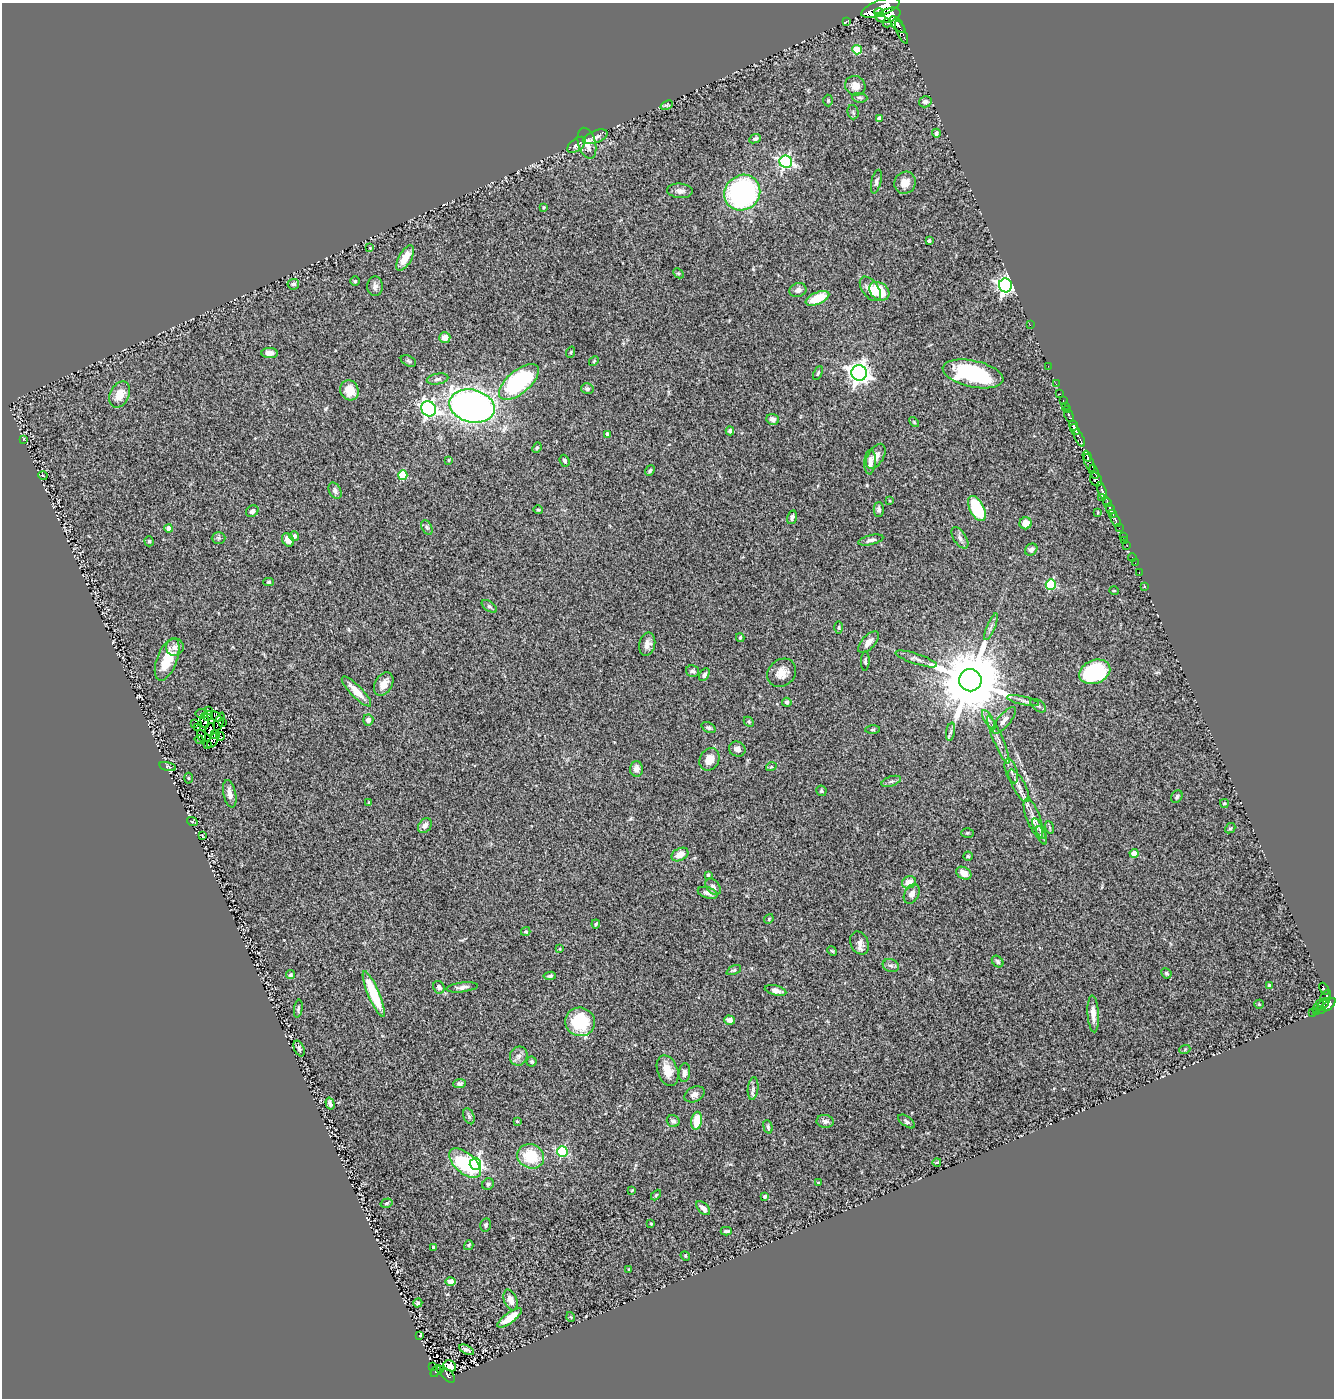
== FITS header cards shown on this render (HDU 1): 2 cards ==
NAXIS1  =                 1332
NAXIS2  =                 1396

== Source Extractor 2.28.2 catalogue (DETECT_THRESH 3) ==
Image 1332 x 1396 px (HDU 1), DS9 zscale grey, 1 PNG px = 1 image px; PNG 1336 x 1400 px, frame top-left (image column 1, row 1396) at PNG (2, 3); each listed source drawn as its Kron ellipse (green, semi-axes under 4 px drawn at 4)
Background 0.814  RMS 0.067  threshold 0.201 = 3 sigma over >= 5 px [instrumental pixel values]
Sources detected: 276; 5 with non-positive FLUX_AUTO (blend fragments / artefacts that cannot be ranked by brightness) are neither listed nor drawn; the other 271 listed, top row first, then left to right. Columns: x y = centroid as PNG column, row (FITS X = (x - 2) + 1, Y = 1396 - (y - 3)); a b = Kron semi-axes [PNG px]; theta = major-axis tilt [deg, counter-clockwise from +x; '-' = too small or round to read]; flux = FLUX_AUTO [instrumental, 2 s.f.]
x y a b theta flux
880 8 20 7 20 5700
879 13 5 3 - 730
888 15 12 6 18 3600
881 17 5 3 - 1300
846 21 3 2 - 11
887 23 4 3 - 140
897 24 10 5 -52 1000
901 32 12 3 -65 940
857 50 5 4 - 150
855 86 10 9 - 39
860 98 8 5 -6 9
828 101 6 5 - 5.7
925 102 6 5 - 15
667 105 6 4 24 5.6
853 112 7 5 -76 8
879 118 4 3 - 12
936 133 4 4 - 11
595 137 13 6 21 20
755 139 6 4 24 8.5
587 143 16 8 -74 55
576 145 11 6 37 20
786 162 6 6 - 880
876 182 12 5 77 13
905 183 11 10 - 45
680 191 13 7 -4 21
742 193 19 17 44 890
544 207 4 3 - 4.7
929 241 3 3 - 11
370 248 3 2 - 3.2
405 258 14 6 61 69
678 273 6 4 -42 6.2
355 281 5 5 - 6.5
293 284 6 5 - 9.8
1005 285 7 6 - 1700
375 286 10 8 89 19
870 289 14 8 -54 42
798 290 9 6 19 18
879 291 11 8 -37 130
817 298 12 6 23 100
1030 325 2 2 - 46
445 337 5 5 - 37
571 352 6 3 71 4.3
270 353 8 5 -3 25
408 361 8 5 -27 8.1
594 361 5 4 - 5.4
1048 366 2 2 - 5.8
818 373 7 3 65 6.3
859 373 8 7 - 2900
973 374 31 13 -12 480
437 379 11 5 10 14
519 382 24 11 40 520
1056 384 2 2 - 12
587 389 6 5 - 9.5
349 390 10 9 - 64
120 394 14 9 63 68
1060 394 2 2 - 3.1
1063 400 2 2 - 20
472 406 23 16 -14 2300
1065 406 2 2 - 22
429 409 8 7 - 1100
1067 409 3 2 - 27
1069 415 6 3 -61 80
773 419 6 5 - 16
914 422 6 3 -46 5
1073 425 5 3 - 360
1075 429 6 3 -54 730
730 431 4 4 - 9.6
608 434 4 3 - 11
1079 438 9 3 -64 410
24 439 4 2 - 2.4
537 448 5 4 - 6.6
876 456 14 7 58 36
1087 456 5 3 - 100
449 460 4 3 - 4.8
565 461 6 5 - 16
870 462 12 5 86 27
1089 463 9 4 -66 540
650 471 6 4 52 7.2
1094 472 7 3 -69 290
403 475 5 4 - 150
43 476 5 3 - 3
1096 479 7 5 -59 480
335 491 9 5 -61 14
1102 491 9 3 -72 1800
1102 497 3 2 - 210
890 501 4 3 - 3.7
1107 502 4 3 - 520
879 509 7 5 90 11
977 509 14 7 -62 260
1110 509 5 3 - 890
538 510 4 4 - 5
252 511 6 5 - 21
1098 512 3 2 - 3.3
1113 514 3 3 - 250
792 517 7 4 74 14
1116 520 7 3 -63 180
1026 523 6 6 - 33
427 527 7 5 -62 9.7
1119 528 2 2 - 130
169 529 4 4 - 33
294 536 5 5 - 20
1123 536 3 2 - 27
219 538 7 6 - 8.8
960 538 12 6 -58 18
288 540 7 5 -54 32
871 540 13 5 13 15
149 541 5 4 - 6.6
1125 541 3 2 - 7.8
1127 545 3 2 - 13
1031 550 7 5 42 14
1132 557 4 2 - 8.6
1135 563 2 2 - 3.1
1139 572 2 2 - 8.5
269 582 5 4 - 6
1051 585 5 5 - 320
1145 587 3 3 - 8
1114 591 5 3 - 3.3
489 606 8 5 -35 9.1
838 627 6 3 -90 5.5
991 627 14 3 67 14
740 638 4 3 - 8.1
869 642 13 6 47 31
647 644 12 8 78 25
175 647 9 8 - 22
167 659 22 10 69 110
916 659 22 5 -18 22
865 661 10 4 88 7.9
692 671 6 6 - 14
1095 672 16 11 22 400
782 673 15 13 44 49
704 675 7 4 60 12
970 680 11 11 - 50000
384 684 13 8 59 48
356 691 20 6 -46 58
1023 701 16 4 -13 16
787 702 5 4 - 8.3
1038 706 9 5 -38 9.1
209 711 4 2 - 2.1
202 714 6 5 - 18
208 716 5 3 - 7
216 717 6 2 -37 18
368 720 5 5 - 19
989 720 11 4 -58 15
1004 720 16 6 49 25
205 721 7 2 -86 3.1
219 722 9 4 68 27
223 722 3 2 - 8.6
749 722 6 4 -46 6.5
195 724 2 2 - 2.7
197 727 4 2 - 11
708 728 7 5 -24 8.6
210 729 6 2 68 13
872 730 7 3 0 5.7
951 732 9 4 80 11
214 734 4 2 - 1.3
201 736 6 2 -71 2.5
220 736 4 3 - 13
998 739 26 5 -67 34
199 740 5 2 - 4.3
213 740 9 3 59 2.1
208 744 3 2 - 3.1
737 749 8 7 - 24
709 759 12 9 58 58
168 766 8 4 -14 7.1
771 767 5 3 - 4.8
636 769 8 6 88 25
1011 771 12 6 -72 18
189 778 5 3 - 4
891 781 10 5 18 11
1019 786 18 6 -61 33
821 791 5 5 - 7.7
230 794 14 6 -78 25
1177 797 7 5 56 8.8
369 802 4 4 - 4.5
1224 803 4 3 - 4.8
1033 818 21 7 -70 43
192 821 5 3 - 3.7
425 826 8 6 53 22
1049 827 6 4 -70 5.8
1230 828 5 4 - 6.5
1039 829 11 4 -62 15
967 833 6 4 1 6.5
202 835 3 2 - 3.2
1042 835 9 4 -67 11
1134 853 4 4 - 64
680 855 9 6 28 52
968 856 4 4 - 6.1
964 873 8 6 -31 32
708 875 4 4 - 5
909 882 7 6 - 40
713 887 9 6 -52 17
708 893 10 5 -17 21
912 894 10 7 61 24
769 919 5 4 - 5.5
596 924 4 2 - 5
526 931 5 4 - 6.4
860 943 12 9 -64 25
560 949 3 2 - 3
832 951 5 4 - 5.2
998 962 6 5 - 7.9
891 966 8 6 -21 13
734 970 7 4 26 6.6
1166 973 5 5 - 7.3
290 975 5 4 - 9.4
550 976 6 4 7 7.7
1269 986 4 3 - 9.3
439 987 6 5 - 16
462 987 16 5 7 18
1324 989 6 3 -60 81
776 990 11 5 -14 23
374 994 24 5 -67 210
1326 996 6 3 47 240
1259 1004 5 4 - 4.4
1323 1004 8 3 46 110
1329 1005 8 4 48 500
1318 1006 7 3 56 190
298 1009 9 4 82 9.3
1321 1009 4 3 - 79
1317 1012 4 2 - 37
1312 1013 3 2 - 16
1093 1014 18 5 -86 38
729 1020 5 4 - 25
580 1022 15 14 - 210
299 1048 8 5 -67 9.9
1185 1049 5 3 - 4.3
519 1056 10 8 68 22
532 1061 5 5 - 7.9
668 1071 16 10 -71 61
684 1073 9 5 84 16
460 1084 6 4 5 12
753 1089 11 5 83 13
694 1094 10 7 28 22
330 1104 6 4 -74 11
469 1116 8 5 -68 8.9
517 1121 3 2 - 3.6
673 1121 6 6 - 12
697 1121 9 5 82 87
825 1121 8 6 -8 16
907 1121 9 5 -36 9.9
768 1127 7 4 -75 7.5
562 1151 5 5 - 370
531 1156 14 12 -23 160
937 1162 4 3 - 3.2
465 1163 19 10 -41 310
475 1164 6 6 - 830
818 1183 3 2 - 4.6
488 1184 6 5 - 9.7
632 1190 3 2 - 2.8
656 1195 6 3 46 4.8
765 1196 4 3 - 11
387 1203 6 4 17 7.4
703 1208 8 5 -45 26
651 1224 3 2 - 4.2
486 1225 7 5 77 9.7
726 1231 5 3 - 8.5
469 1245 5 4 - 6.9
433 1247 4 3 - 4.4
685 1256 5 4 - 5.3
628 1269 2 2 - 3
451 1282 5 4 - 23
511 1300 11 6 -69 36
418 1303 4 4 - 9.5
571 1317 5 3 - 3.9
510 1318 15 5 36 72
420 1335 3 2 - 3.9
466 1350 8 4 -28 16
433 1366 2 2 - 5.1
450 1366 6 5 - 190
441 1370 3 2 - 29
436 1371 7 3 57 56
448 1375 9 5 -44 91
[5 non-positive-flux detections neither listed nor drawn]